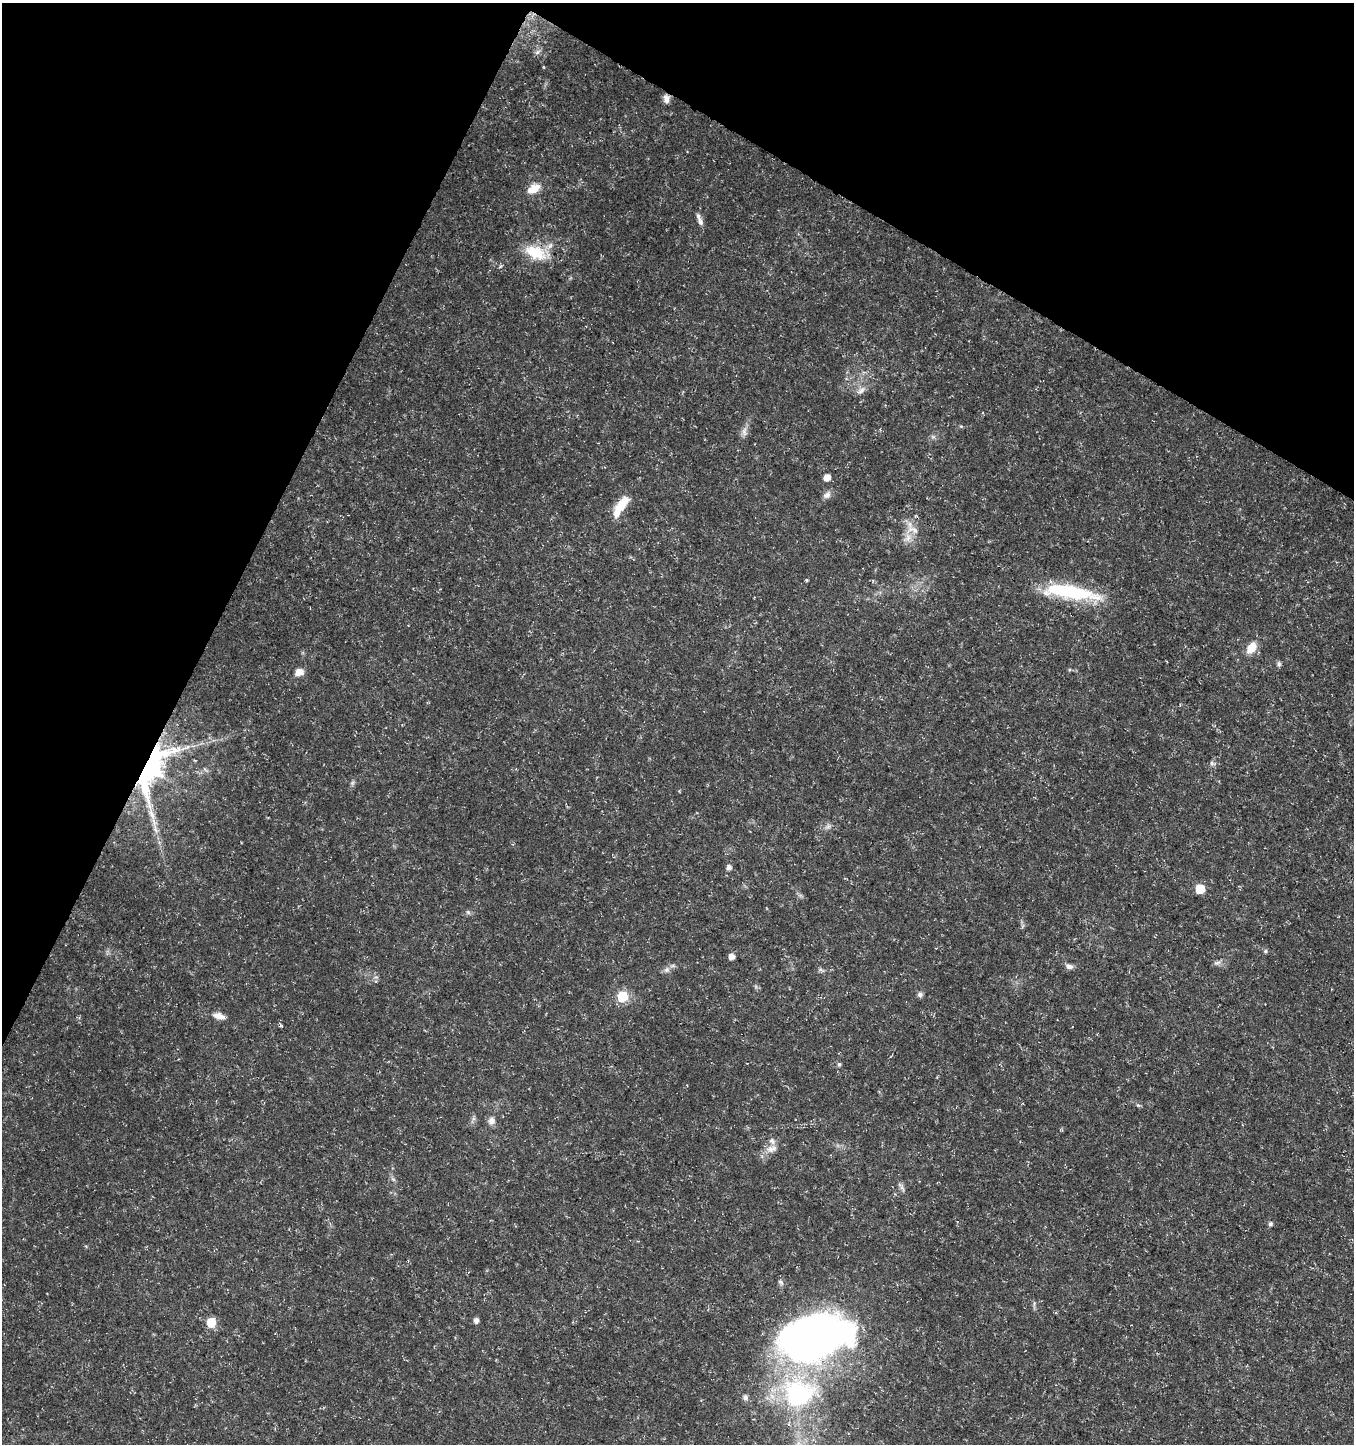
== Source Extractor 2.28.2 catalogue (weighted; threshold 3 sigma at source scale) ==
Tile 2 of 4 x 4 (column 2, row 1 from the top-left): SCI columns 1551-2902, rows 4338-5779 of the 5872 x 5780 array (HDU 1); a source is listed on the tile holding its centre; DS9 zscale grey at full resolution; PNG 1356 x 1446 px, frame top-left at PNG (2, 3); no overlay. Shown black and unused: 25% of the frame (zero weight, under 3 of 5 exposures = <1% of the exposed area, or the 3 px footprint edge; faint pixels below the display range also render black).
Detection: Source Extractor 2.28.2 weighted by HDU 2 'WHT'; one run over the whole footprint, this tile lists its part. Background 0.0108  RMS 0.0022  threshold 0.0101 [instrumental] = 3 sigma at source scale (4.5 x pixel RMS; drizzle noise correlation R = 1.50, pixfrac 1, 0.0396/0.0396 arcsec/px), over >= 5 px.
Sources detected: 57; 3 inside a brighter object's white glare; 1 cosmic-ray / hot-pixel residue — not listed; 5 inside a brighter listed object's ellipse — not listed separately; the other 48 listed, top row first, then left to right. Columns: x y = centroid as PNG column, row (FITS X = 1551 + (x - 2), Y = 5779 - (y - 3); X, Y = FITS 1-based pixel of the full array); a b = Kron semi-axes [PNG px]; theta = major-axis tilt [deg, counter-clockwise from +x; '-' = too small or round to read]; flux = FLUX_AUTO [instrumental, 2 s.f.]
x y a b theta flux
537 52 7 5 46 0.54
666 99 11 7 -83 1.1
533 189 17 10 28 3.1
700 222 10 7 -62 0.93
536 252 32 17 -23 7.2
861 390 13 8 37 1.2
961 426 5 5 - 0.28
744 431 14 6 86 1.2
933 437 7 4 -19 0.43
827 477 5 5 - 2.4
827 495 11 8 35 1
621 505 22 9 52 5
913 530 21 10 -17 2.3
807 580 4 4 - 0.25
1070 592 71 16 -9 17
1251 648 14 9 58 3.4
1279 664 7 6 - 0.51
299 672 10 7 23 1.9
1212 763 8 5 -32 0.52
148 768 59 34 58 52
352 783 7 5 46 0.41
152 815 19 6 -73 2.2
827 826 8 5 45 0.63
729 867 5 5 - 1
1200 889 6 6 - 7.7
468 912 7 4 -45 0.41
1265 951 6 4 23 0.4
731 956 5 5 - 1.5
1217 963 10 5 14 0.71
1069 966 9 6 -16 0.93
667 970 9 6 41 0.85
920 995 7 7 - 0.65
622 997 6 6 - 15
219 1016 16 7 -17 1.7
281 1025 5 4 - 0.3
839 1064 5 5 - 0.47
1138 1105 7 4 -43 0.38
491 1121 9 8 - 1.3
772 1149 17 9 18 2
900 1185 9 3 -13 0.45
1270 1224 6 5 - 0.46
781 1282 7 4 -44 0.43
1034 1303 9 3 85 0.39
476 1320 5 5 - 1
211 1322 6 5 - 8.9
814 1339 56 18 11 130
798 1394 47 42 -2 33
745 1397 6 6 - 0.8
Overlapping masked pixels (flux is a lower limit): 2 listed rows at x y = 666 99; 148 768